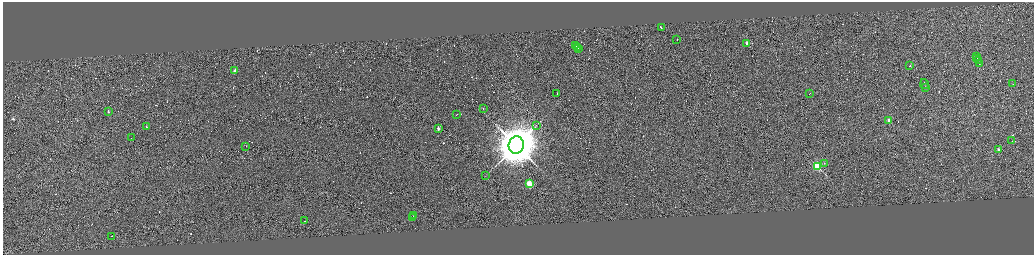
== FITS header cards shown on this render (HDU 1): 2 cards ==
NAXIS1  =                 4125
NAXIS2  =                 1009

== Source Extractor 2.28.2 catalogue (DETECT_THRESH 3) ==
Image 4125 x 1009 px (HDU 1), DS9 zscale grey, zoomed out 1/4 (1 PNG px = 4 x 4 image px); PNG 1036 x 257 px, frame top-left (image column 3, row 1009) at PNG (3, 2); each listed source drawn as its Kron ellipse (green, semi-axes under 4 px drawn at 4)
Background 0.174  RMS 3.9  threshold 11.6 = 3 sigma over >= 5 px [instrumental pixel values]
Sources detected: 401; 364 cannot appear on this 1/4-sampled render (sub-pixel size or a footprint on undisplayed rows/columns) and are neither listed nor drawn; the other 37 listed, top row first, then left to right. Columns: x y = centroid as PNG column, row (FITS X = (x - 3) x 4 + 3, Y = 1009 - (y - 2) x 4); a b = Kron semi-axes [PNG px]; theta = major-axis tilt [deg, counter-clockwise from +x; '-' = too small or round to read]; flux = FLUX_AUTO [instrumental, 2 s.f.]
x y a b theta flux
661 28 3 1 - 2.5e+04
677 39 2 1 - 1.6e+04
747 43 2 1 - 3.1e+04
576 46 2 1 - 7.1e+04
577 47 3 1 - 1.4e+05
579 49 2 1 - 1.1e+05
976 56 2 1 - 1.6e+04
977 58 2 1 - 1.9e+04
978 61 3 1 - 2.2e+04
979 63 3 1 - 3.1e+04
909 66 2 1 - 1.8e+04
235 71 2 1 - 2.7e+04
924 84 5 1 - 4.7e+04
1012 84 2 1 - 2.5e+04
925 87 2 1 - 2.8e+04
810 93 2 1 - 2.5e+04
557 94 2 1 - 3.0e+04
483 109 2 1 - 3.2e+04
108 112 2 1 - 8.2e+03
457 114 2 1 - 8.8e+03
889 120 2 1 - 2.9e+04
536 125 3 2 - 1.8e+03
146 127 3 1 - 3.4e+04
438 129 2 1 - 2.6e+04
131 138 2 1 - 1.5e+04
1012 140 2 1 - 1.7e+04
516 145 9 7 76 1.2e+07
246 146 2 1 - 2.2e+03
999 150 2 1 - 1.7e+04
824 163 2 1 - 2.1e+03
817 166 2 2 - 3.1e+05
485 176 2 1 - 3.6e+02
529 183 2 2 - 1.4e+05
414 215 2 1 - 1.3e+04
413 217 2 1 - 1.7e+04
304 221 2 1 - 3.9e+04
111 236 2 1 - 2.5e+04
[364 sub-pixel or undisplayed-footprint detections neither listed nor drawn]